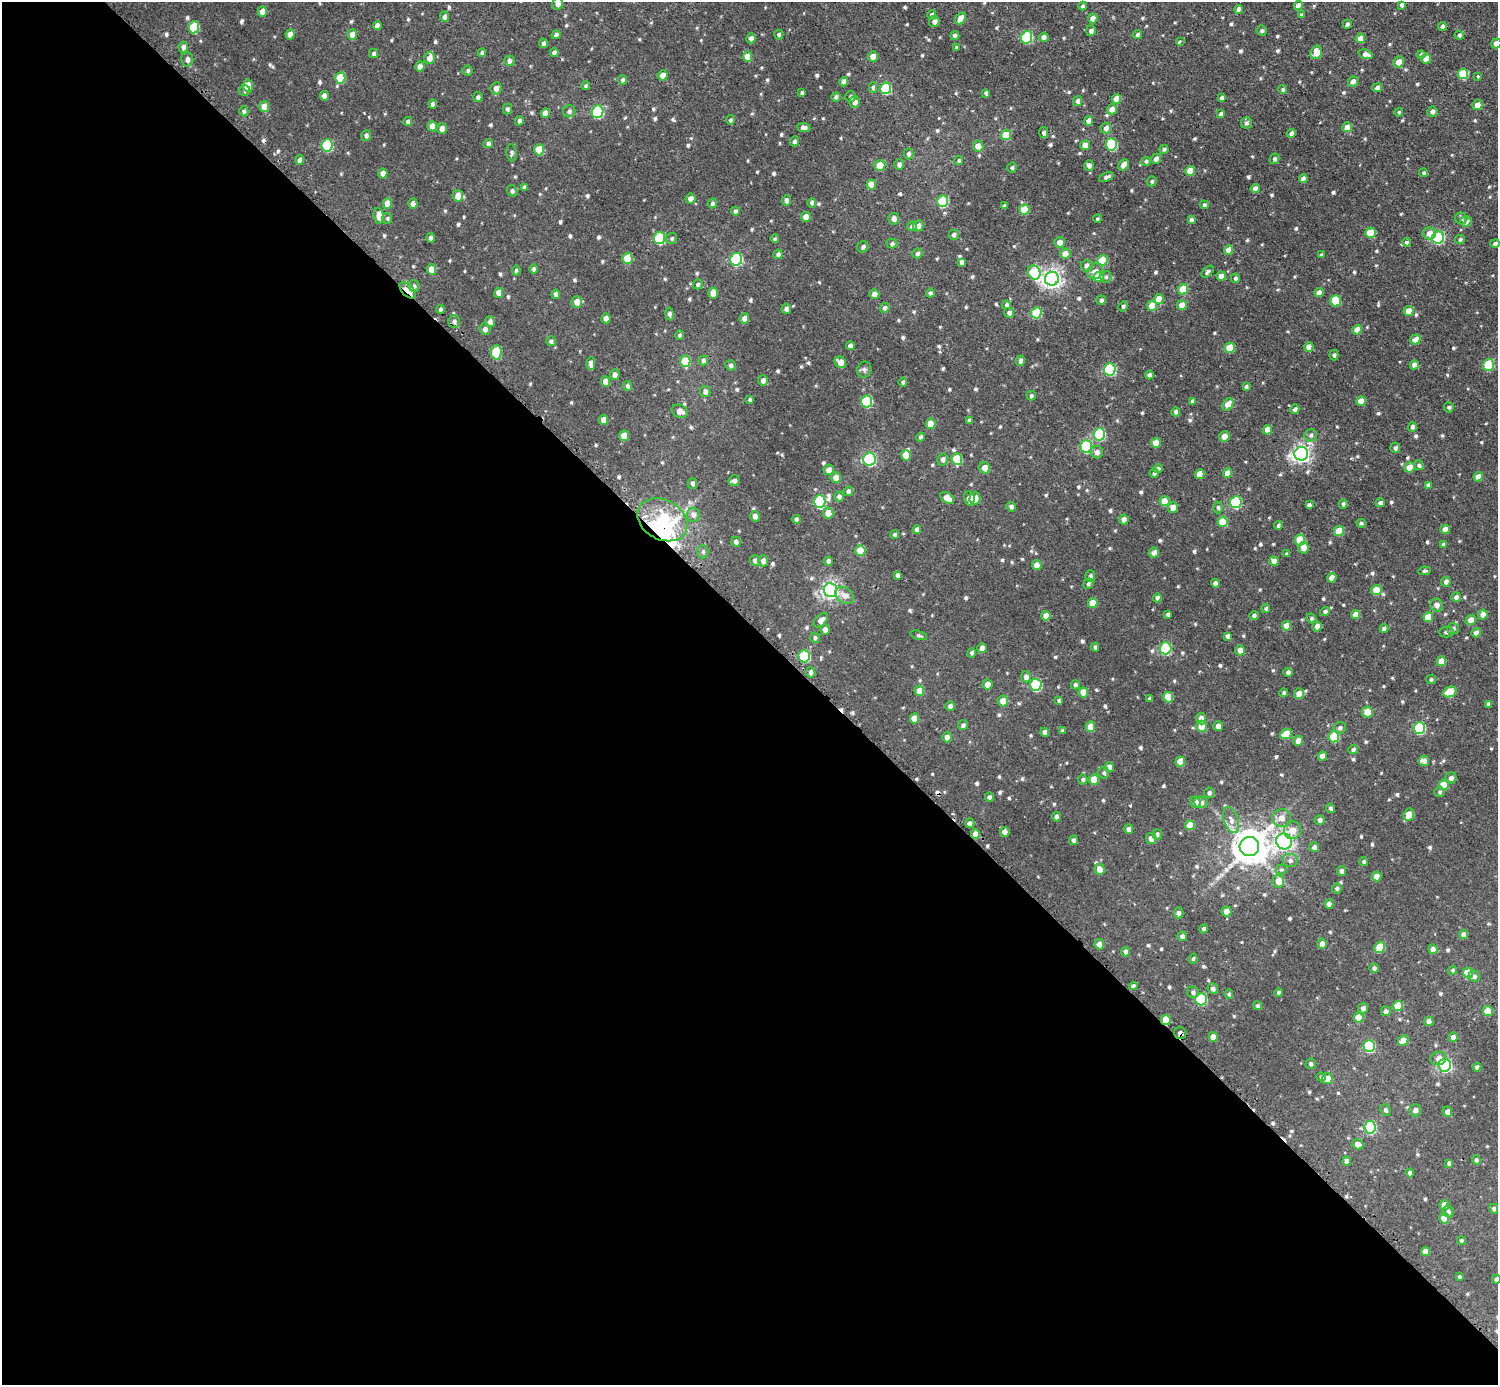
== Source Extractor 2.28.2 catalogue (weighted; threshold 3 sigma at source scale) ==
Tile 9 of 4 x 4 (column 1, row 3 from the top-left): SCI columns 50-1545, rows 1544-2926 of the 6075 x 6074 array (HDU 1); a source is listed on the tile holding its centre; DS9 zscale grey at full resolution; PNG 1500 x 1387 px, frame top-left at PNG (2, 2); each listed source drawn as its Kron ellipse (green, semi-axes under 4 px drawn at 4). Shown black and unused: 55% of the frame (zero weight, under 2 of 3 exposures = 1% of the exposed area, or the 3 px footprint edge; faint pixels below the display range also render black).
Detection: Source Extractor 2.28.2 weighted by HDU 2 'WHT'; one run over the whole footprint, this tile lists its part. Background 0.00967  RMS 0.004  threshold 0.0178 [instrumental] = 3 sigma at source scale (4.5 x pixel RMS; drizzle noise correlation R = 1.50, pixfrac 1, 0.05/0.05 arcsec/px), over >= 5 px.
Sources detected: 750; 1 inside a brighter object's white glare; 3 cosmic-ray / hot-pixel residue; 1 long thin detection or spike segment (spike, bleed or trail) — neither listed nor drawn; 4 inside a brighter listed object's ellipse — not listed separately; of the other 741, all 500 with FLUX_AUTO >= 0.683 (the completeness limit of this list) listed and drawn (241 fainter detections not listed), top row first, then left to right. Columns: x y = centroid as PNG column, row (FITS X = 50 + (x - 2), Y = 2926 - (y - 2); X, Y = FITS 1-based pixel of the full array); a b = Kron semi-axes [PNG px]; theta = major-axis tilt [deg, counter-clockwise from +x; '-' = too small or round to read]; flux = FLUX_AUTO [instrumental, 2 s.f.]
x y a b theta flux
558 4 6 5 - 2.3
1401 5 3 3 - 0.94
1083 6 4 4 - 0.91
1298 6 4 4 - 2.4
1239 9 4 4 - 1.6
262 12 5 4 - 2.8
932 15 5 4 - 1.1
1301 15 4 3 - 0.68
445 17 5 4 - 1.4
961 18 6 4 57 5
1093 18 5 4 - 3
934 21 5 5 - 1.7
1347 24 4 4 - 1.1
377 25 4 4 - 2.1
1442 26 4 4 - 1.1
194 27 6 5 - 17
1091 31 5 5 - 1.2
1262 31 5 5 - 0.71
290 34 5 4 - 2.6
779 34 5 4 - 0.8
352 35 5 4 - 3.3
556 35 5 4 - 1.1
955 35 4 4 - 1.1
1137 35 5 4 - 0.87
1459 35 5 4 - 0.88
1027 37 6 5 - 28
1044 37 5 4 - 1.7
751 38 5 5 - 1.4
1360 38 5 4 - 2.9
1180 41 4 3 - 1.1
543 43 5 4 - 1.1
1496 43 5 5 - 2.3
183 47 5 4 - 1.6
957 47 4 4 - 0.74
1316 52 7 5 68 4.8
374 53 4 4 - 0.99
482 53 4 4 - 1.1
554 53 4 4 - 1.4
1365 54 7 4 -16 1.9
1421 55 4 4 - 0.86
873 56 5 5 - 2.8
748 57 5 4 - 5
429 58 6 5 - 2.4
187 59 7 6 - 1.8
1426 59 5 5 - 4.3
509 61 5 5 - 1.6
1399 62 5 5 - 3.6
420 66 5 4 - 2.2
468 71 5 5 - 0.69
1463 74 5 5 - 17
663 75 5 5 - 2.5
1478 76 3 3 - 3.7
340 78 6 5 - 11
622 80 4 4 - 0.81
1353 81 5 5 - 1.8
844 82 4 4 - 2.1
248 85 6 5 - 4.9
585 86 4 4 - 0.69
873 87 5 4 - 0.79
496 88 6 5 - 2.3
886 88 6 5 - 25
1377 88 5 4 - 1.3
1283 89 4 4 - 0.71
245 91 6 5 - 0.78
802 92 3 3 - 0.68
986 93 4 4 - 0.94
324 96 5 4 - 2.2
478 97 5 4 - 0.97
836 97 5 4 - 0.96
850 97 5 5 - 0.79
1222 98 4 4 - 1.3
1117 99 5 4 - 4.8
1078 101 5 4 - 1.4
855 102 5 5 - 2.1
433 104 4 3 - 1.2
1477 105 5 5 - 3.1
264 107 5 5 - 3.8
507 109 5 4 - 0.83
1112 109 5 5 - 2.5
244 111 5 4 - 0.85
569 111 6 6 - 1.1
598 112 6 5 - 30
1399 112 4 4 - 0.7
1432 112 5 5 - 1.3
545 113 5 4 - 2.8
1221 114 4 4 - 1.2
730 120 5 4 - 0.73
408 121 4 4 - 0.74
519 121 4 4 - 1.2
1089 121 4 4 - 2.6
1246 123 5 5 - 1.1
432 126 5 4 - 3.1
1347 127 5 5 - 4.2
804 128 6 4 -8 1.6
1106 128 5 5 - 2
442 129 5 4 - 2.7
1044 133 5 4 - 1
1291 133 4 4 - 1.2
366 135 5 5 - 1.2
1006 135 5 5 - 7.2
794 141 5 4 - 0.98
488 143 5 4 - 1.1
1111 144 6 5 - 23
327 145 6 5 - 30
1085 145 5 5 - 3
978 146 5 5 - 3.4
1164 149 4 4 - 0.75
539 150 5 5 - 9.2
511 153 8 5 -87 0.87
908 154 5 5 - 1.1
1156 159 5 5 - 1.6
1275 159 5 4 - 0.89
300 160 5 4 - 1.6
959 161 4 4 - 0.8
1146 161 5 4 - 0.8
899 164 5 4 - 1.3
880 165 5 5 - 6.5
1089 165 5 5 - 1.7
1124 165 6 4 52 3
1012 168 5 5 - 0.77
1190 171 5 4 - 5.2
383 173 5 4 - 1.9
1423 173 4 4 - 0.74
1106 177 7 4 23 1.3
1303 179 4 4 - 1.7
1152 181 5 4 - 0.75
871 185 5 4 - 4.1
524 187 4 3 - 0.76
1255 188 5 4 - 1.9
512 191 6 5 - 1.1
458 196 6 5 - 4.1
691 199 5 5 - 2.3
787 200 5 4 - 1.4
943 201 6 5 - 22
387 203 5 4 - 4.8
413 203 5 4 - 1.7
712 203 5 4 - 0.91
812 203 5 4 - 1
1204 205 4 4 - 0.81
1004 206 4 3 - 0.83
1024 210 5 5 - 9.7
735 211 4 4 - 1.2
379 216 8 5 -83 3.4
806 217 5 5 - 3.2
387 218 5 5 - 0.72
1461 218 6 6 - 0.85
894 219 6 5 - 1.7
1097 219 4 4 - 0.72
1191 220 4 4 - 0.95
1466 221 6 5 - 1.7
912 226 5 5 - 1.2
918 226 5 5 - 2
1370 233 5 5 - 10
1429 233 6 6 - 3
954 235 5 5 - 1.3
431 238 5 4 - 1.3
659 238 6 5 - 26
672 238 6 5 - 0.71
1438 238 6 6 - 38
775 239 4 4 - 0.72
1460 239 5 4 - 0.76
1059 242 5 5 - 2.4
1406 242 4 4 - 0.86
1495 243 5 4 - 0.98
892 244 5 5 - 0.88
863 247 6 5 - 1.2
1229 250 5 4 - 4.3
917 253 5 5 - 1.1
778 254 5 4 - 1
1065 254 5 5 - 4.1
1322 255 4 3 - 0.75
627 258 5 5 - 8.5
736 259 6 6 - 34
1103 260 5 5 - 12
962 262 4 4 - 1.3
1087 266 6 5 - 2
431 269 5 4 - 5.1
534 269 5 4 - 0.86
516 270 5 4 - 0.71
1095 271 8 7 - 2.5
1034 272 7 6 - 20
1207 272 7 4 46 1
1221 276 5 4 - 2.5
1099 277 5 5 - 6.2
1106 277 6 6 - 0.93
1235 278 5 4 - 1.1
1052 279 7 7 - 180
698 284 5 5 - 0.75
414 286 6 5 - 0.91
1183 289 5 5 - 11
408 290 10 5 -46 7.9
499 293 5 4 - 2.5
713 293 5 4 - 2.7
930 293 4 4 - 0.96
1319 293 4 4 - 3
556 294 4 4 - 1.2
874 294 5 5 - 1.9
1159 299 5 5 - 5.3
1101 300 5 4 - 1.2
1336 301 5 5 - 10
577 302 6 5 - 3
1006 305 4 4 - 0.84
1182 305 5 5 - 3.4
1123 306 5 4 - 0.88
1152 306 5 5 - 6.2
885 308 5 4 - 1.2
440 309 4 4 - 0.76
786 309 5 5 - 1.3
1409 311 5 5 - 4
1009 313 5 5 - 1.3
1036 313 6 5 - 14
669 314 6 4 -80 1.4
606 318 5 4 - 1.7
744 318 5 5 - 2.2
454 321 6 6 - 1.1
490 322 5 5 - 1.7
485 329 6 5 - 1.5
1357 330 5 4 - 3.5
680 335 5 4 - 0.77
1415 340 5 5 - 3
551 341 5 5 - 0.95
850 346 4 4 - 2.2
1309 347 5 4 - 2.7
1230 348 5 5 - 8.3
496 352 7 5 88 16
1334 355 5 4 - 0.85
703 360 5 5 - 1.1
685 361 6 5 - 10
1020 361 5 4 - 1.1
840 362 6 5 - 3.1
591 363 6 4 -89 2.7
731 365 5 5 - 0.94
1414 365 4 4 - 2.1
1488 365 6 5 - 15
864 369 8 7 - 1
1110 370 6 6 - 35
615 375 5 5 - 1.7
1149 375 4 4 - 1.4
763 380 5 5 - 1.5
606 382 5 4 - 3.7
903 382 4 4 - 0.81
628 386 5 4 - 1
1246 387 4 3 - 0.8
705 391 6 5 - 1.3
1031 396 4 4 - 0.77
750 400 4 4 - 0.82
867 401 6 5 - 25
1192 401 4 4 - 0.73
1361 401 5 4 - 3.9
1228 404 7 5 52 3.6
1449 407 5 5 - 0.74
1295 409 5 4 - 0.98
680 411 8 6 -23 2.6
1176 412 4 4 - 1.3
604 420 5 4 - 3.1
969 420 4 4 - 0.93
931 424 5 5 - 5.2
1412 427 4 4 - 1.3
1267 430 5 4 - 4
1099 434 6 6 - 33
1311 435 6 6 - 1.1
624 436 5 5 - 5.6
1224 436 5 5 - 3.7
920 437 4 3 - 1
1156 443 5 4 - 3.6
1086 446 6 6 - 34
1395 448 5 5 - 1.1
1097 452 6 6 - 1.5
1301 454 7 6 - 150
906 455 5 5 - 3.3
869 459 6 6 - 59
957 459 6 5 - 13
943 460 6 5 - 1.4
1419 465 5 5 - 0.89
1409 467 5 5 - 4.5
985 468 6 5 - 3.5
1158 469 4 4 - 1.1
829 470 5 5 - 2.5
1154 473 5 4 - 0.9
1227 473 5 4 - 3.5
1200 474 5 4 - 4.3
836 477 5 5 - 3
1478 477 5 4 - 2.5
734 481 6 5 - 1.4
692 483 5 4 - 1.2
1428 485 4 4 - 1.3
848 491 5 4 - 1.2
839 497 5 4 - 1.4
947 498 7 5 -33 4.6
969 498 7 5 -84 2.6
975 498 6 5 - 3.6
820 501 6 6 - 32
1165 501 5 5 - 7.5
1236 502 6 6 - 30
1380 503 4 4 - 1.1
1343 504 5 4 - 0.82
1309 505 4 3 - 0.94
1011 507 5 4 - 1.2
1173 507 5 5 - 3.2
1218 507 6 4 -87 0.74
828 513 5 5 - 4.3
693 515 7 6 - 1.9
755 516 5 5 - 2.1
796 519 4 4 - 1.2
662 520 26 20 -29 54
1124 520 5 4 - 2.6
1223 522 5 5 - 9.8
1361 523 4 4 - 0.69
1278 526 4 4 - 0.71
917 529 4 4 - 1.4
1445 529 4 4 - 2.2
1339 531 5 5 - 8.1
895 535 4 4 - 0.87
1300 540 5 5 - 12
736 542 5 4 - 1.3
1443 545 4 4 - 0.9
1304 548 6 5 - 3.2
860 551 5 5 - 6.5
703 552 6 5 - 0.8
1154 553 5 5 - 2.1
1287 554 4 3 - 0.76
755 561 5 5 - 1.3
763 561 5 5 - 2.1
828 561 4 4 - 1.3
1274 561 5 4 - 2.7
1037 565 5 4 - 3.3
1424 571 6 4 8 0.78
898 575 4 4 - 1.4
1090 576 5 5 - 0.89
1332 578 5 4 - 3
1446 582 5 4 - 1.7
1215 583 4 4 - 1.6
1088 584 5 4 - 0.83
830 590 7 6 - 130
1376 590 5 5 - 9.3
845 595 10 7 -36 2.5
1456 597 5 4 - 1.5
1157 598 4 4 - 1.4
1093 603 5 5 - 5.2
1437 605 7 6 - 2.1
1266 609 4 4 - 0.8
1325 611 5 4 - 1
1168 614 4 3 - 0.87
1483 614 5 4 - 2.9
1356 615 4 4 - 3.3
1046 616 5 4 - 2.5
1254 616 5 4 - 0.93
1428 617 5 5 - 5
1311 618 5 4 - 0.73
821 620 9 5 46 2.1
1471 620 5 5 - 2.8
1287 626 5 4 - 5
1317 626 5 5 - 2.3
1384 629 4 4 - 1.4
1453 629 6 5 - 1.1
825 630 5 5 - 2.2
1446 632 7 5 2 1.1
1476 633 5 4 - 1.4
919 635 9 4 -16 0.75
1228 636 4 4 - 1.7
815 638 5 5 - 0.82
1095 647 4 4 - 0.77
982 648 5 4 - 1.8
1165 648 6 6 - 34
1240 650 5 5 - 2.7
972 653 5 4 - 0.91
804 656 6 5 - 31
1441 661 5 4 - 4.5
811 672 5 4 - 1.2
1288 672 5 4 - 1.2
1026 677 5 5 - 1.7
1431 680 5 4 - 0.8
987 684 5 5 - 3.1
1036 685 6 6 - 31
1075 685 4 4 - 1.1
919 691 5 5 - 4
1083 692 5 4 - 4.8
1450 692 7 5 24 7.3
1284 693 4 4 - 0.93
1299 694 5 5 - 3.1
1168 697 5 5 - 8.5
1150 698 4 4 - 0.79
1003 701 5 5 - 3.5
1059 701 4 4 - 0.82
1488 704 4 4 - 1.1
950 706 5 5 - 1.4
1367 712 5 5 - 4.7
914 718 5 4 - 4.9
1201 719 5 5 - 2.3
963 725 5 4 - 1.1
1202 726 5 5 - 6
1218 726 5 4 - 1.8
1090 727 5 5 - 4.2
1340 728 6 6 - 1.1
1419 728 6 5 - 30
1062 730 4 3 - 0.72
1045 732 4 4 - 1.9
1286 734 6 5 - 6.5
947 737 5 4 - 2.5
1334 737 5 5 - 16
1298 741 5 5 - 3.1
1353 749 5 4 - 1
1322 756 4 4 - 2.4
1424 761 5 5 - 1.5
1180 762 5 5 - 5.7
1109 767 5 4 - 2.6
1104 773 5 5 - 0.86
1451 778 6 5 - 1.5
1094 779 5 5 - 5.6
1083 780 5 5 - 0.79
1444 785 5 5 - 7.8
1439 792 5 4 - 0.69
1209 793 5 5 - 0.95
989 797 4 4 - 0.96
1195 802 6 5 - 2.3
1201 802 6 5 - 1.5
1331 808 5 4 - 0.98
1409 815 6 5 - 5.1
1056 817 5 4 - 1.5
1282 818 9 9 - 2.8
1231 820 13 7 -72 2.7
1320 820 5 5 - 1.6
970 823 5 4 - 1.1
1190 825 5 5 - 4.9
1129 829 4 4 - 1.6
1293 830 9 8 - 3
1005 832 5 4 - 2.5
975 834 5 4 - 2.8
1157 834 5 5 - 0.86
1151 838 5 5 - 2.2
1073 840 4 4 - 1.1
1284 842 8 7 - 140
1249 847 10 9 - 890
1314 847 5 4 - 1.6
1290 860 8 7 - 1.4
1364 862 4 4 - 0.88
1099 869 5 5 - 3.2
1281 870 6 5 - 0.77
1342 871 5 5 - 1.5
1376 876 5 5 - 3
1278 881 6 6 - 4.3
1337 888 5 5 - 0.82
1329 904 5 4 - 2
1226 911 5 5 - 2.8
1178 913 5 5 - 1.2
1204 929 4 4 - 0.98
1464 935 4 4 - 2
1182 936 5 4 - 1.3
1099 944 5 5 - 2
1322 944 5 4 - 2.4
1380 947 6 5 - 10
1433 949 5 4 - 2.3
1125 952 5 4 - 1.1
1193 959 5 4 - 0.76
1374 968 5 4 - 1.2
1453 970 5 4 - 0.74
1468 973 5 5 - 8.3
1474 976 6 5 - 0.84
1133 986 4 4 - 1.1
1213 989 5 5 - 1.3
1193 992 6 5 - 1.1
1279 992 4 4 - 0.88
1229 994 4 4 - 0.75
1201 999 6 5 - 26
1257 1006 4 4 - 0.78
1398 1006 5 5 - 8.4
1363 1008 5 5 - 1.6
1386 1011 5 4 - 1.1
1488 1011 5 5 - 7.7
1359 1018 5 5 - 7.4
1166 1020 5 5 - 7.5
1429 1022 4 4 - 2.3
1180 1033 6 6 - 1.5
1213 1037 5 4 - 3.7
1453 1037 5 4 - 2.2
1403 1041 5 5 - 5.1
1369 1046 6 5 - 30
1438 1058 8 6 15 1.7
1311 1064 5 5 - 0.93
1445 1065 6 6 - 60
1477 1067 4 4 - 1.1
1321 1077 4 4 - 0.68
1327 1079 5 5 - 5.1
1385 1110 6 5 - 1.2
1415 1110 6 6 - 1.5
1447 1112 5 4 - 1.8
1370 1127 6 5 - 29
1357 1144 6 5 - 2.7
1476 1160 4 4 - 1
1347 1161 4 4 - 1.7
1449 1163 4 4 - 1.1
1410 1173 4 4 - 1.3
1444 1205 5 5 - 3.2
1494 1209 5 4 - 1
1448 1212 6 5 - 1.1
1444 1218 5 5 - 6.7
1461 1241 4 4 - 0.86
1426 1251 4 4 - 3
1459 1277 4 4 - 0.7
1496 1279 4 4 - 1.1
Overlapping masked pixels (flux is a lower limit): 4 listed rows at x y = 408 290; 662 520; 1166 1020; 1180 1033
Isophote crosses this tile's border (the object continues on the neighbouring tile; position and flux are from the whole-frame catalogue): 3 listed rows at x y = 558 4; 1496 43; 1496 1279